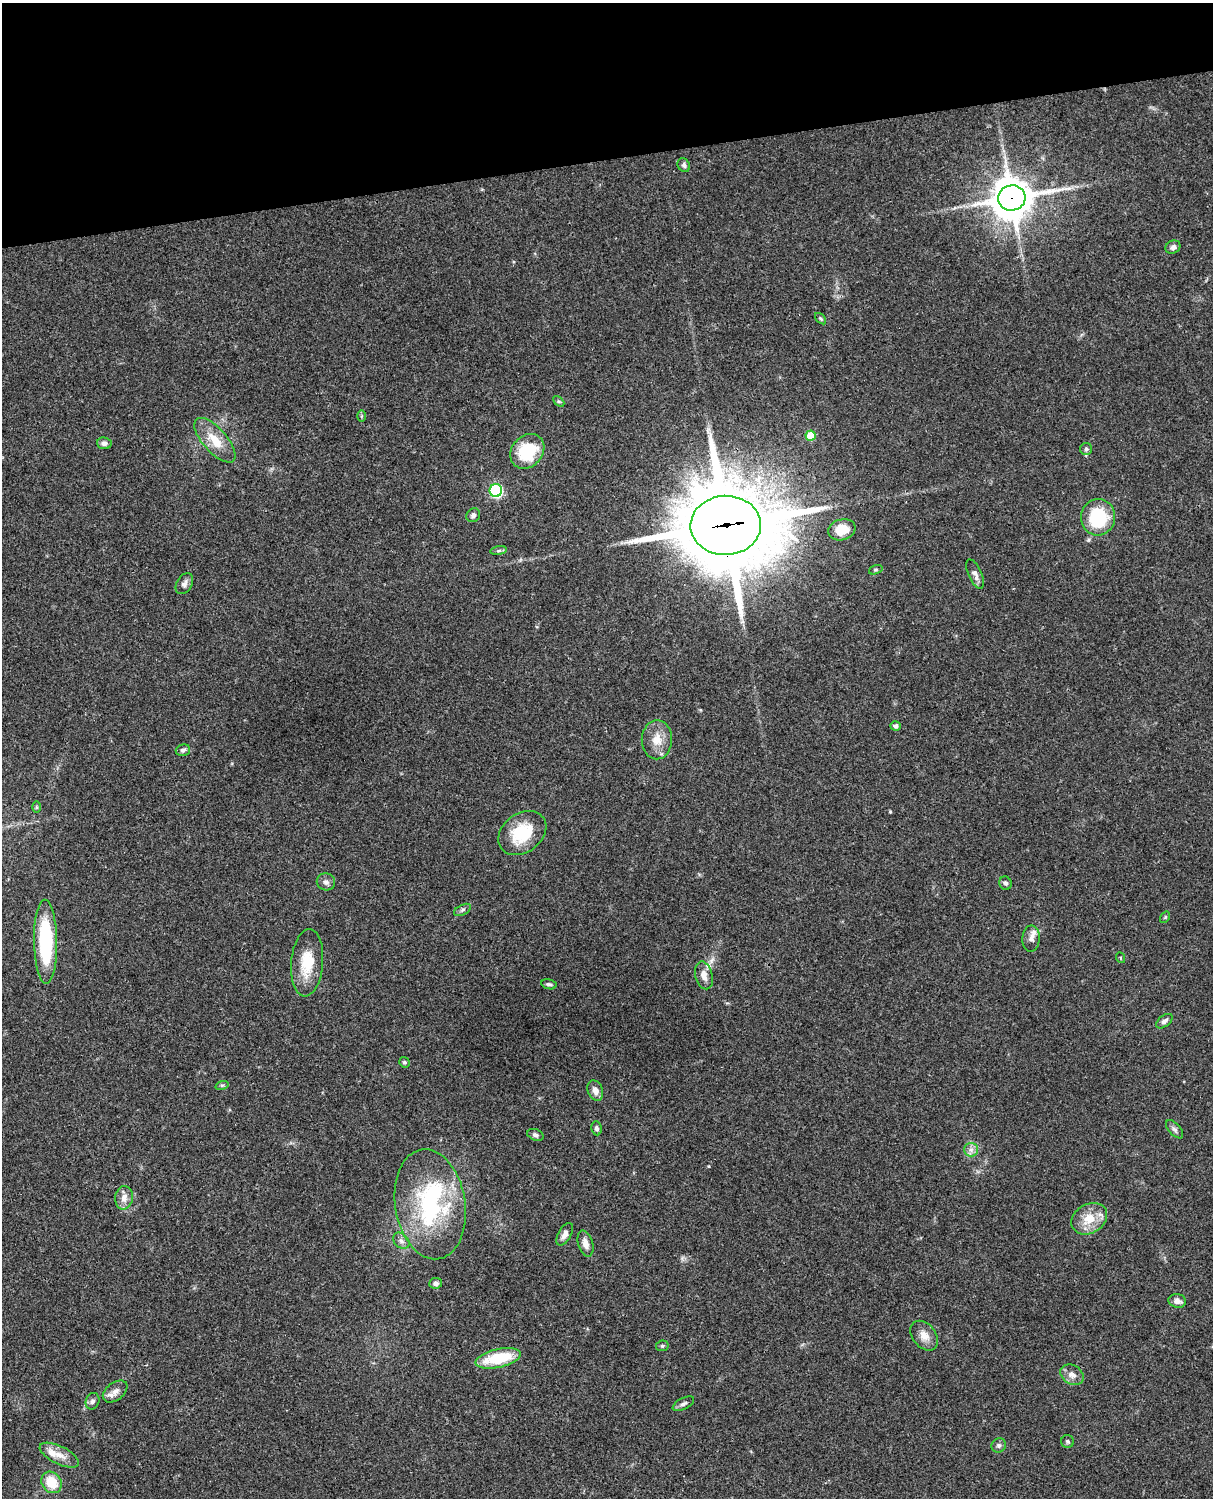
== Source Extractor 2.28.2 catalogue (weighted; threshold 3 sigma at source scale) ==
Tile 3 of 4 x 3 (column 3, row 1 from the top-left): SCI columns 2546-3756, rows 3268-4763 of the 5087 x 4927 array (HDU 1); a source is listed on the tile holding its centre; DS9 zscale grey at full resolution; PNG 1215 x 1500 px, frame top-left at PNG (2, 3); each listed source drawn as its Kron ellipse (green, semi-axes under 4 px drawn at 4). Shown black and unused: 10% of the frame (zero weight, under 3 of 4 exposures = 6% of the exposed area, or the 3 px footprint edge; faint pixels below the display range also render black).
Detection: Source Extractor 2.28.2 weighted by HDU 2 'WHT'; one run over the whole footprint, this tile lists its part. Background 0.079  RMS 0.0058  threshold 0.0262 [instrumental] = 3 sigma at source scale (4.5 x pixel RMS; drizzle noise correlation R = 1.50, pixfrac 1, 0.05/0.05 arcsec/px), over >= 5 px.
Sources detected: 66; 1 inside a brighter object's white glare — neither listed nor drawn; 3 inside a brighter listed object's ellipse — not listed separately; the other 62 listed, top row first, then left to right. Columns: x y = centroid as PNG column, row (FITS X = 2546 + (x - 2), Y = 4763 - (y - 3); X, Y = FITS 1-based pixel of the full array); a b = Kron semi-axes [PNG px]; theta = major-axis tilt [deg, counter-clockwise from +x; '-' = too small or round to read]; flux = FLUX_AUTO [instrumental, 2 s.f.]
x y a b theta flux
684 165 7 6 - 1.4
1012 198 14 12 14 1700
1173 247 8 6 28 2.1
821 319 7 4 -45 0.82
559 401 6 4 -44 0.89
361 416 6 4 89 0.7
810 436 5 5 - 12
215 440 28 12 -48 12
104 443 7 6 - 2
1086 449 6 6 - 1.2
527 451 19 15 47 28
496 490 6 6 - 87
473 515 7 6 - 1.6
1098 517 18 17 - 31
726 525 35 29 2 7700
842 530 14 10 17 11
499 551 8 4 9 1.2
876 570 7 4 19 0.82
975 574 16 6 -66 3
184 584 11 7 58 2.3
896 726 5 5 - 1.9
657 740 19 15 89 9.1
183 750 7 5 17 1.6
36 807 6 4 -90 0.64
522 833 26 19 36 24
326 882 9 8 - 2.4
1005 883 7 6 - 1.3
462 910 9 5 27 1.3
1165 917 6 4 56 0.71
1031 939 13 9 88 3
46 942 42 11 -89 50
1121 958 5 3 - 0.54
307 963 34 16 85 18
704 975 14 8 -76 4.4
549 984 8 5 -12 1.3
1164 1021 10 5 37 2
404 1062 5 5 - 0.99
222 1085 6 4 17 0.91
595 1091 10 7 -67 4
597 1128 7 5 -81 1.6
1175 1129 11 5 -48 1.9
535 1135 8 5 -22 1.4
971 1150 7 6 - 2.2
124 1198 12 9 82 4.4
430 1204 55 35 -81 78
1089 1219 19 14 31 11
565 1234 12 6 61 2.7
401 1241 9 7 -46 2.2
585 1244 13 7 -73 4
436 1283 6 5 - 1.8
1177 1301 9 7 -11 3.1
924 1336 17 11 -52 5.8
662 1346 6 5 - 0.98
498 1358 23 9 12 25
1072 1375 12 9 -31 3.9
115 1391 14 8 38 3.7
92 1401 8 6 68 1.8
683 1404 11 5 27 1.7
1068 1441 6 6 - 1.2
999 1445 7 6 - 1.6
59 1455 21 9 -26 6.5
52 1482 11 9 -53 14
Overlapping masked pixels (flux is a lower limit): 2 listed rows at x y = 1012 198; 726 525